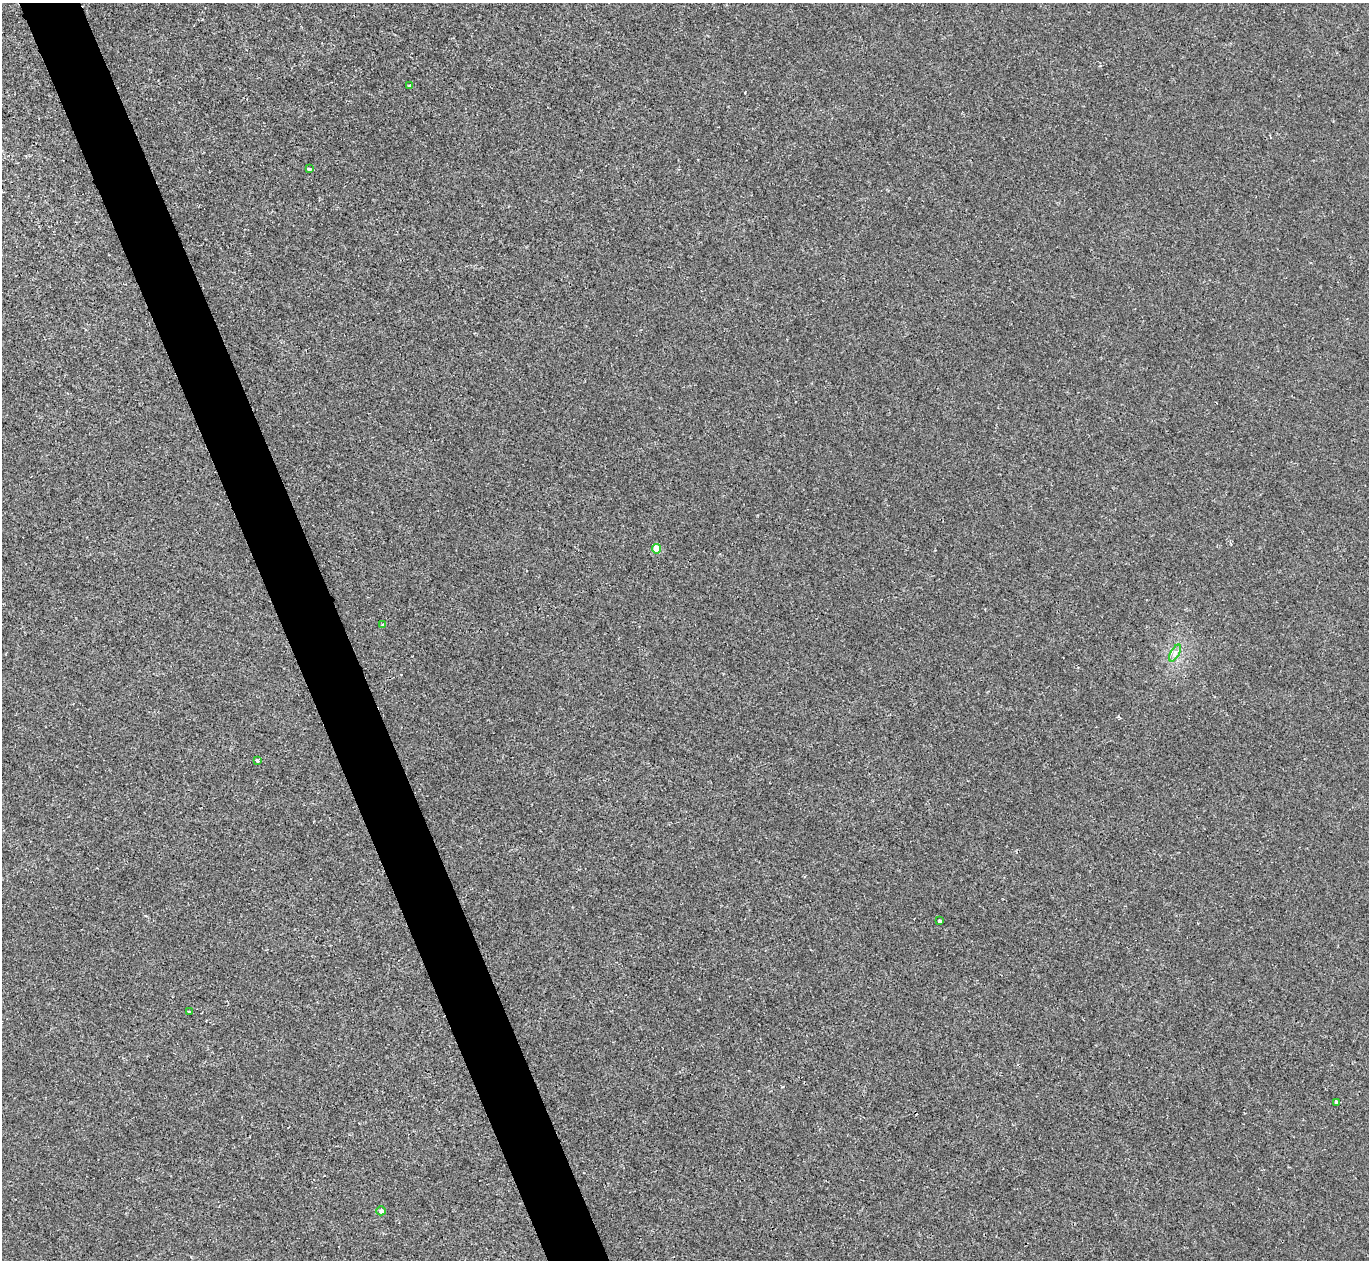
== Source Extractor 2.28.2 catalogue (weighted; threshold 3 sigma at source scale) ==
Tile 11 of 4 x 4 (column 3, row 3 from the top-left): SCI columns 2737-4103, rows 1407-2664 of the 5471 x 5459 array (HDU 1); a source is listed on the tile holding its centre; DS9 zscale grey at full resolution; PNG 1371 x 1262 px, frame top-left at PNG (2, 3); each listed source drawn as its Kron ellipse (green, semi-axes under 4 px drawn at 4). Shown black and unused: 4% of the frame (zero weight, under 2 of 3 exposures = <1% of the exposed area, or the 3 px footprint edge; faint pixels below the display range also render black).
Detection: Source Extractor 2.28.2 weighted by HDU 2 'WHT'; one run over the whole footprint, this tile lists its part. Background -4.43e-06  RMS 0.0032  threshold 0.0146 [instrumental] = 3 sigma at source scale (4.5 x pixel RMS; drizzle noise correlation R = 1.50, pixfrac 1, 0.05/0.05 arcsec/px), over >= 5 px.
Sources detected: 10; all 10 listed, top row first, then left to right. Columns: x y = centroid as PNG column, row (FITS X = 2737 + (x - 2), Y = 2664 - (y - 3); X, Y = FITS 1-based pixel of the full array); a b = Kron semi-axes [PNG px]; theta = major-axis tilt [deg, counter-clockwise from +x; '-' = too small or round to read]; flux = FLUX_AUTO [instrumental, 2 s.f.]
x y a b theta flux
410 86 3 3 - 0.51
309 169 4 3 - 0.9
657 549 5 4 - 9.1
383 625 3 3 - 0.48
1175 653 9 4 59 1.1
257 761 4 3 - 0.92
940 921 3 3 - 0.53
189 1012 3 3 - 0.5
1336 1102 4 3 - 1.2
381 1211 5 4 - 0.99